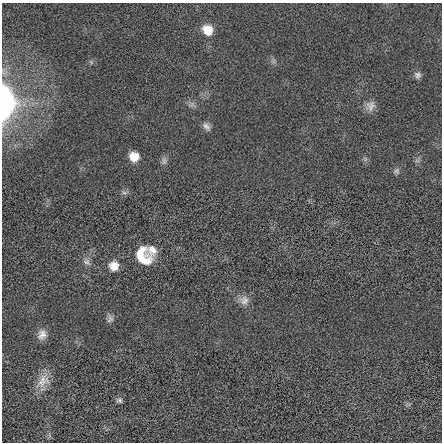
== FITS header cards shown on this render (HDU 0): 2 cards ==
NAXIS1  =                  440 / length of data axis 1
NAXIS2  =                  440 / length of data axis 2

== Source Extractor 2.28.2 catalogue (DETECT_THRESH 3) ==
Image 440 x 440 px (HDU 0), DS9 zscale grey, 1 PNG px = 1 image px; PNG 444 x 444 px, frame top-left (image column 1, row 440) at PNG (2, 3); no overlay
Background 0.0368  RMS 1.1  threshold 3.25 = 3 sigma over >= 5 px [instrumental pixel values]
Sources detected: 18; all 18 listed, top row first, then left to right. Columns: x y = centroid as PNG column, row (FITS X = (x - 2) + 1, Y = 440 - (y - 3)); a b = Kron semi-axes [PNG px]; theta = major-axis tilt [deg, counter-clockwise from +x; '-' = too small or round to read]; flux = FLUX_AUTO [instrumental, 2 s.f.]
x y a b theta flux
208 30 12 11 - 1100
418 75 9 8 - 240
5 103 26 13 89 11000
370 106 15 11 -84 490
206 126 13 7 -42 310
134 157 9 9 - 1100
164 161 9 6 76 240
396 171 8 7 - 190
124 193 7 4 -2 160
152 250 13 10 -49 610
143 256 21 15 -58 1900
87 262 9 8 - 270
114 266 11 10 - 740
244 300 12 12 - 510
110 319 11 7 81 250
42 335 13 11 65 530
43 381 20 15 46 1000
119 400 8 6 -9 170
At the frame edge (FLAGS 8, measured only in part): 1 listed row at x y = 5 103